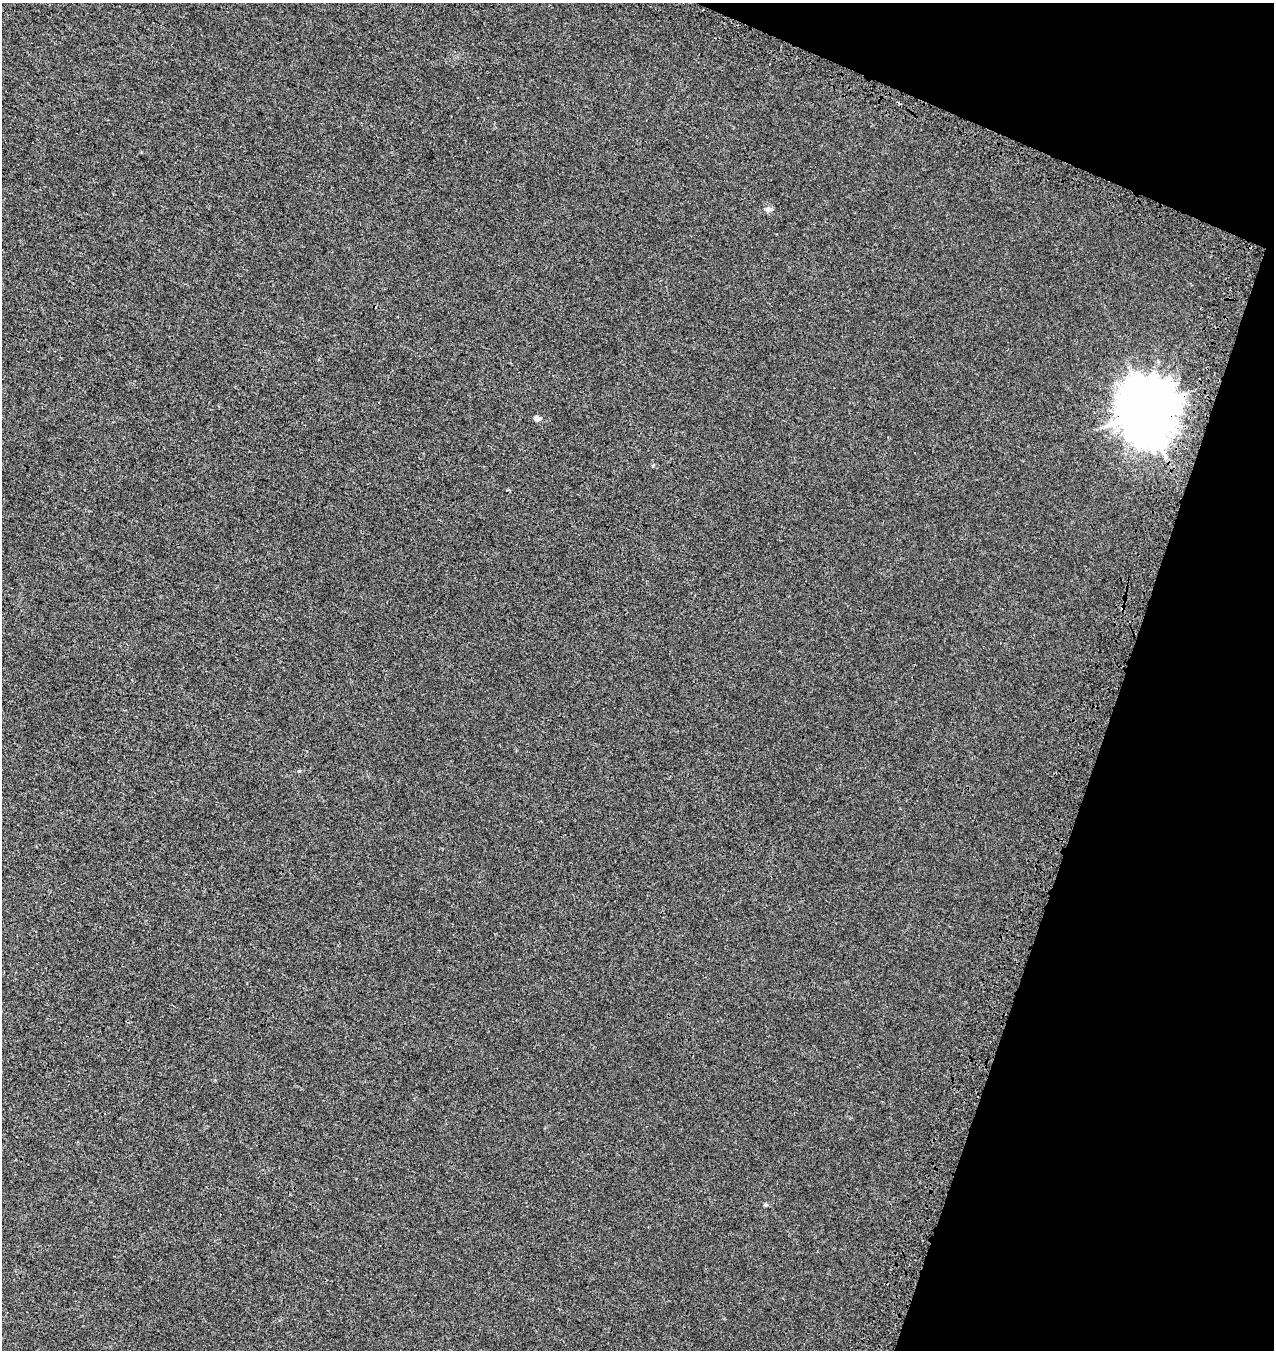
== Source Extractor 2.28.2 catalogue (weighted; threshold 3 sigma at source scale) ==
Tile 8 of 4 x 4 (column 4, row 2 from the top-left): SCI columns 4145-5416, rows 2836-4183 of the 5806 x 5664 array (HDU 1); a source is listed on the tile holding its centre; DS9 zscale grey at full resolution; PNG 1276 x 1352 px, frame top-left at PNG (2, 3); no overlay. Shown black and unused: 17% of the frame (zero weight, under 3 of 4 exposures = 9% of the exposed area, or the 3 px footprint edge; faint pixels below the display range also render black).
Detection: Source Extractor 2.28.2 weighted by HDU 2 'WHT'; one run over the whole footprint, this tile lists its part. Background 0.00173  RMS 0.0029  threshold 0.013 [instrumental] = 3 sigma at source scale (4.5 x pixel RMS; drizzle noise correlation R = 1.50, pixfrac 1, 0.0396/0.0396 arcsec/px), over >= 5 px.
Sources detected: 4; all 4 listed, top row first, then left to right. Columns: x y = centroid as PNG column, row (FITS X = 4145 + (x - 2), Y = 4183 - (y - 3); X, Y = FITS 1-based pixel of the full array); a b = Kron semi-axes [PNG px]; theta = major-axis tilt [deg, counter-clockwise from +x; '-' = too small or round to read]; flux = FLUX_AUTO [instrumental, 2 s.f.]
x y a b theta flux
768 209 11 5 2 0.78
1146 410 19 17 86 1500
537 419 5 4 - 2
765 1205 5 5 - 0.45
Overlapping masked pixels (flux is a lower limit): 1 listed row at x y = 1146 410